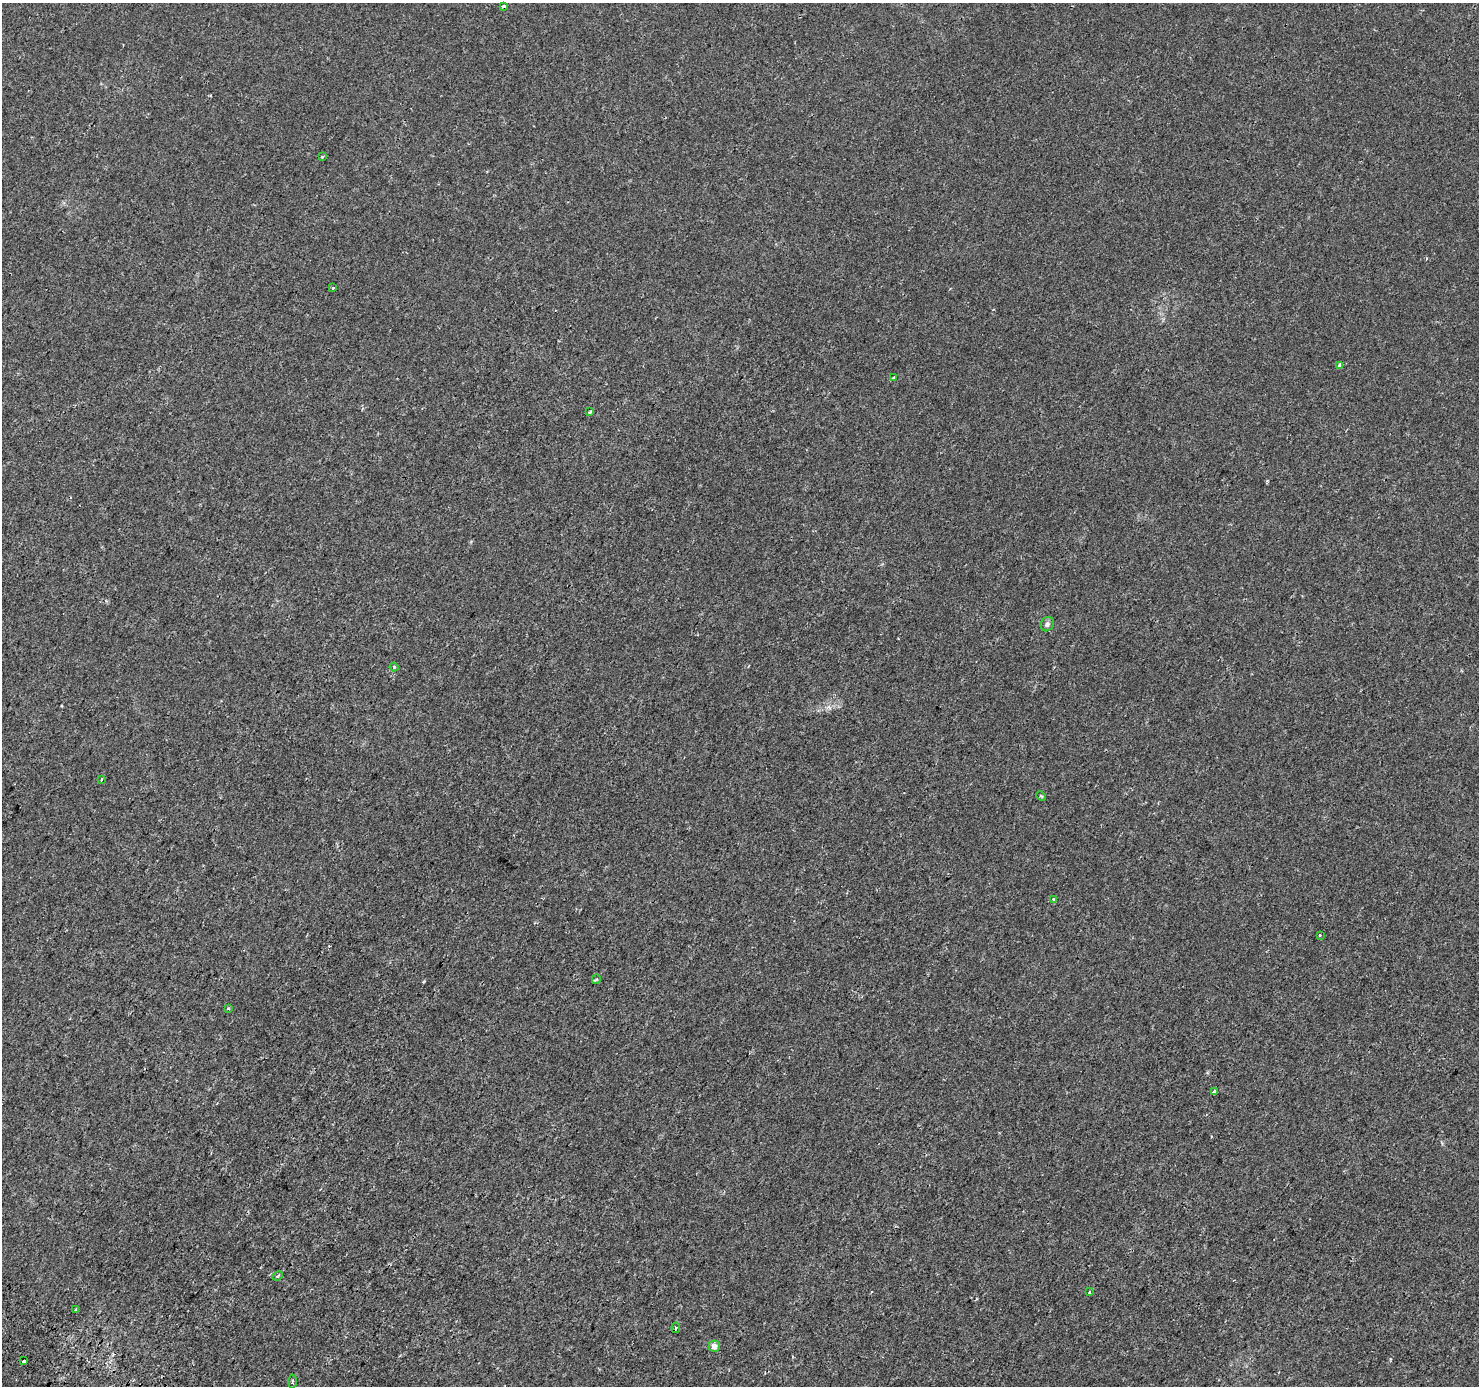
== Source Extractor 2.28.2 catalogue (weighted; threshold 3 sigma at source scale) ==
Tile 7 of 4 x 4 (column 3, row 2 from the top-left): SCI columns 2981-4457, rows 2990-4373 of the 5967 x 6046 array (HDU 1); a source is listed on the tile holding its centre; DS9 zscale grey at full resolution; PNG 1481 x 1388 px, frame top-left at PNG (2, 3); each listed source drawn as its Kron ellipse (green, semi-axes under 4 px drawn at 4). Shown black and unused: <1% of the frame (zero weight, under 2 of 3 exposures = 2% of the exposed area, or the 3 px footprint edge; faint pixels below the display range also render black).
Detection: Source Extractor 2.28.2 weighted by HDU 2 'WHT'; one run over the whole footprint, this tile lists its part. Background 7.86e-04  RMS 0.0022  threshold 0.0101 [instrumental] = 3 sigma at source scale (4.5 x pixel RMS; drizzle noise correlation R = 1.50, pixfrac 1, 0.0396/0.0396 arcsec/px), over >= 5 px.
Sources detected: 23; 1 cosmic-ray / hot-pixel residue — neither listed nor drawn; the other 22 listed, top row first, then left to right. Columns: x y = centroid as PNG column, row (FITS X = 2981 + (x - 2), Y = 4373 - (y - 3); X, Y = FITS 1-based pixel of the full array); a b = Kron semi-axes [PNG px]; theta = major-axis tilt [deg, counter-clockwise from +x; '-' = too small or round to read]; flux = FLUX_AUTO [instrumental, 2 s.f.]
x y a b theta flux
504 6 4 3 - 0.84
322 157 3 3 - 0.35
333 288 3 3 - 0.29
1339 365 4 3 - 1.1
894 377 3 3 - 0.79
590 412 4 3 - 1.6
1047 624 7 6 - 0.72
394 667 4 3 - 0.21
101 779 3 2 - 0.22
1041 796 5 3 - 0.24
1054 900 3 3 - 0.93
1320 935 3 3 - 0.6
596 979 5 3 - 0.29
228 1009 4 3 - 0.24
1215 1091 4 3 - 2.4
278 1276 6 4 24 0.28
1089 1292 4 3 - 0.24
76 1310 4 3 - 0.29
676 1328 5 3 - 0.32
714 1346 5 5 - 1.6
23 1361 3 3 - 3.9
292 1381 7 3 87 0.37
Overlapping masked pixels (flux is a lower limit): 1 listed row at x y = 504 6